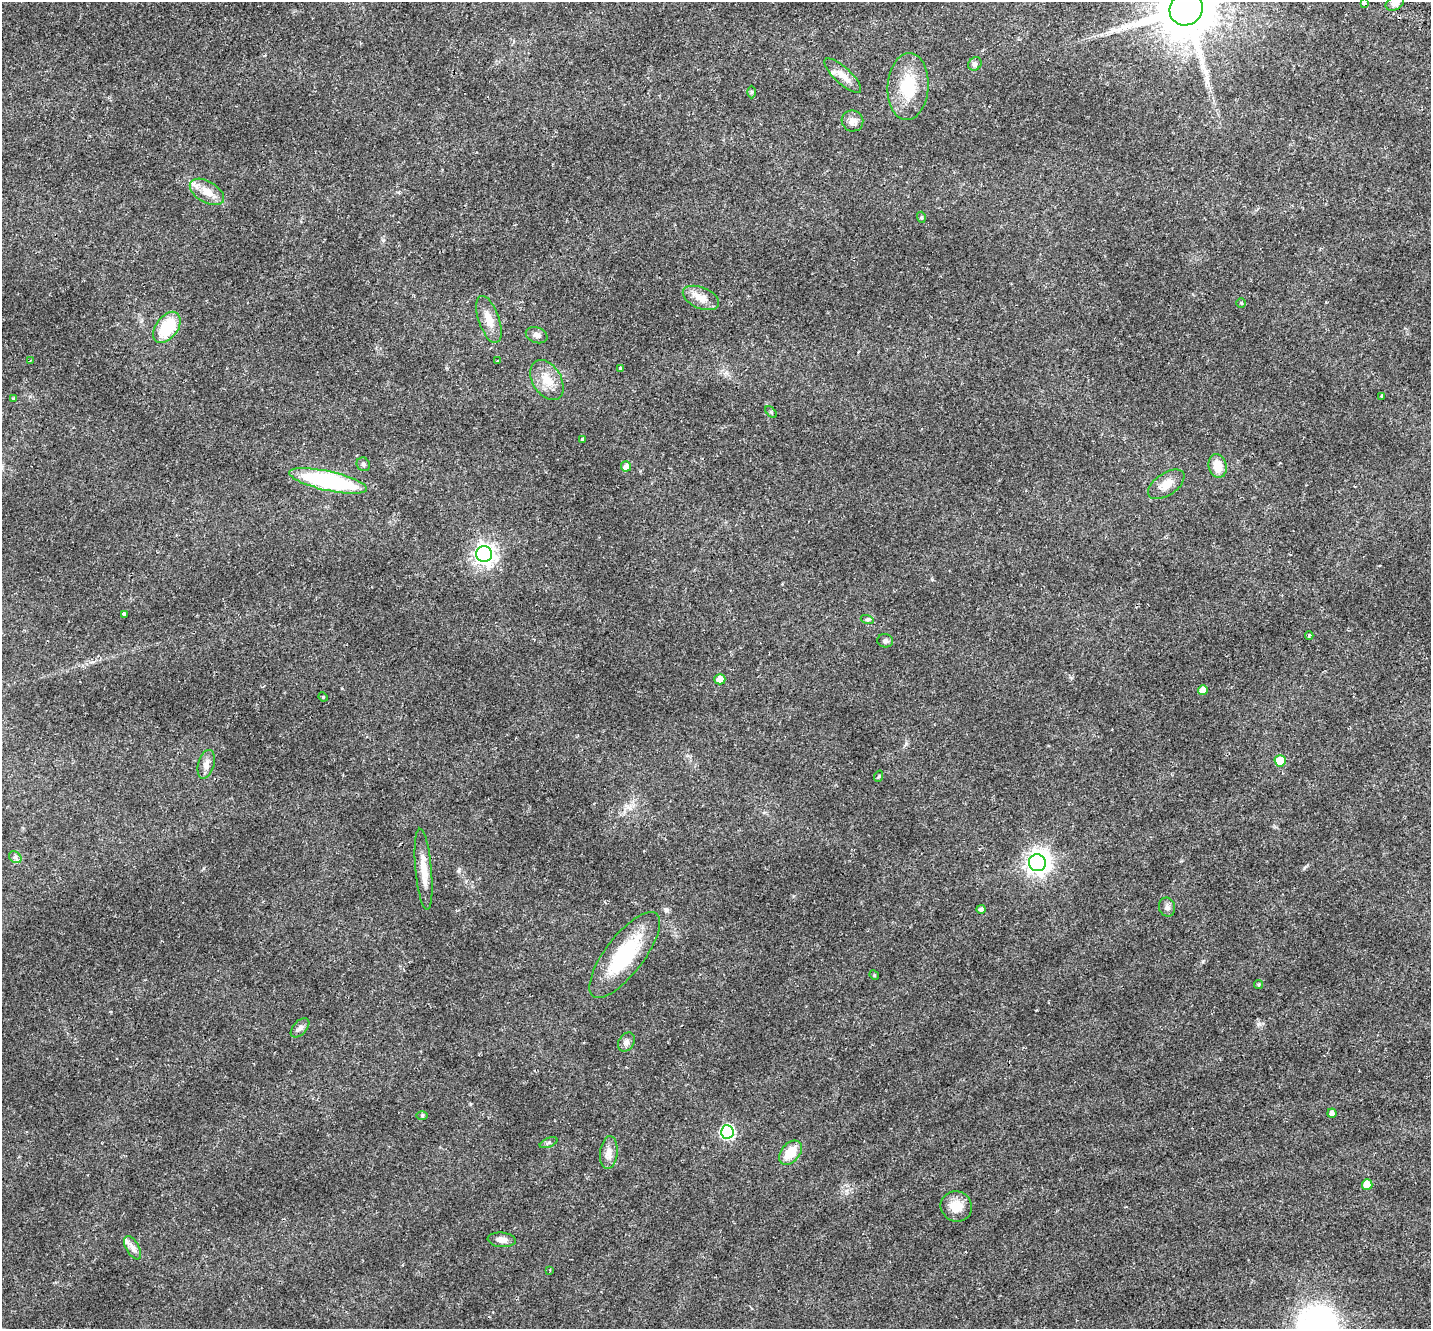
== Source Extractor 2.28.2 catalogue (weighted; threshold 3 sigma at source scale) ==
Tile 10 of 4 x 4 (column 2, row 3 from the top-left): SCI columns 1500-2928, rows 1621-2947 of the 5863 x 5958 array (HDU 1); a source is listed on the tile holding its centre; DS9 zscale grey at full resolution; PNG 1433 x 1331 px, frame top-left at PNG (2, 2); each listed source drawn as its Kron ellipse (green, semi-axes under 4 px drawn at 4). Shown black and unused: <1% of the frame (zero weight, under 2 of 3 exposures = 5% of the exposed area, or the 3 px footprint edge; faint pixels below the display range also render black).
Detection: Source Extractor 2.28.2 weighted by HDU 2 'WHT'; one run over the whole footprint, this tile lists its part. Background 0.0194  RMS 0.0032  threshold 0.0146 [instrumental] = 3 sigma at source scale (4.5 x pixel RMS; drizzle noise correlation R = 1.50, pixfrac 1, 0.0396/0.0396 arcsec/px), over >= 5 px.
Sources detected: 64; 1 inside a brighter object's white glare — neither listed nor drawn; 3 inside a brighter listed object's ellipse — not listed separately; the other 60 listed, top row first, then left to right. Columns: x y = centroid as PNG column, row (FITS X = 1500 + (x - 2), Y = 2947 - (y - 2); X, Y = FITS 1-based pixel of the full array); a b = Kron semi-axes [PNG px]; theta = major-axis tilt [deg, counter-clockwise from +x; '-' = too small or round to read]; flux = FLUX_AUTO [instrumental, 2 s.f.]
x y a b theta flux
1364 3 3 3 - 2
1395 3 10 6 29 1.6
1186 9 17 16 - 2700
975 64 7 6 - 0.77
843 76 23 8 -42 3.1
908 87 33 20 86 13
752 92 6 4 90 0.42
852 121 11 10 - 1.8
207 192 19 10 -30 3.8
921 217 5 3 - 0.35
701 298 19 10 -23 3.5
1241 303 4 4 - 0.28
489 319 24 10 -71 3.8
167 327 17 11 53 13
537 335 11 7 -19 1.2
30 361 4 2 - 0.2
498 361 3 3 - 0.52
621 368 3 3 - 0.8
547 380 22 14 -59 5
1382 396 4 3 - 0.46
13 398 3 3 - 0.28
771 412 7 4 -46 0.41
582 439 3 3 - 0.41
363 464 7 6 - 0.69
626 466 5 5 - 1.7
1218 466 12 9 -76 4.8
328 481 40 9 -12 39
1166 484 21 11 34 3.5
484 554 8 8 - 150
124 614 4 3 - 0.76
867 619 6 4 -18 0.48
1309 635 4 3 - 0.34
885 641 8 6 -12 0.86
720 679 5 5 - 3.3
1203 690 5 5 - 2.9
323 697 5 4 - 0.32
1280 761 5 5 - 8.4
206 764 15 8 74 1.9
879 776 6 3 71 0.33
15 857 7 5 -41 0.77
1037 863 8 8 - 200
424 869 41 8 -85 4.7
1167 907 9 8 - 1.1
981 909 4 4 - 0.71
625 955 52 19 52 22
874 975 5 4 - 0.27
1258 984 4 4 - 0.45
300 1028 11 6 47 1.2
626 1042 10 7 57 1.1
1332 1113 4 4 - 1.2
422 1116 6 4 1 0.39
727 1132 6 6 - 41
548 1143 9 4 22 0.57
609 1153 16 8 83 2.2
790 1153 14 9 49 5.8
1367 1184 5 5 - 4.2
956 1206 16 15 - 4.5
502 1240 14 7 -5 1.7
133 1248 13 6 -60 1.4
550 1270 3 2 - 0.32
Isophote crosses this tile's border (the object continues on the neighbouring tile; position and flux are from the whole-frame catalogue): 3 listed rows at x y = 1364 3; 1395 3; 1186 9
Unlisted compact peaks at least as high as the median listed source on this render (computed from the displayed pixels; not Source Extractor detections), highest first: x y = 383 240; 1304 868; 1259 1024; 1203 961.